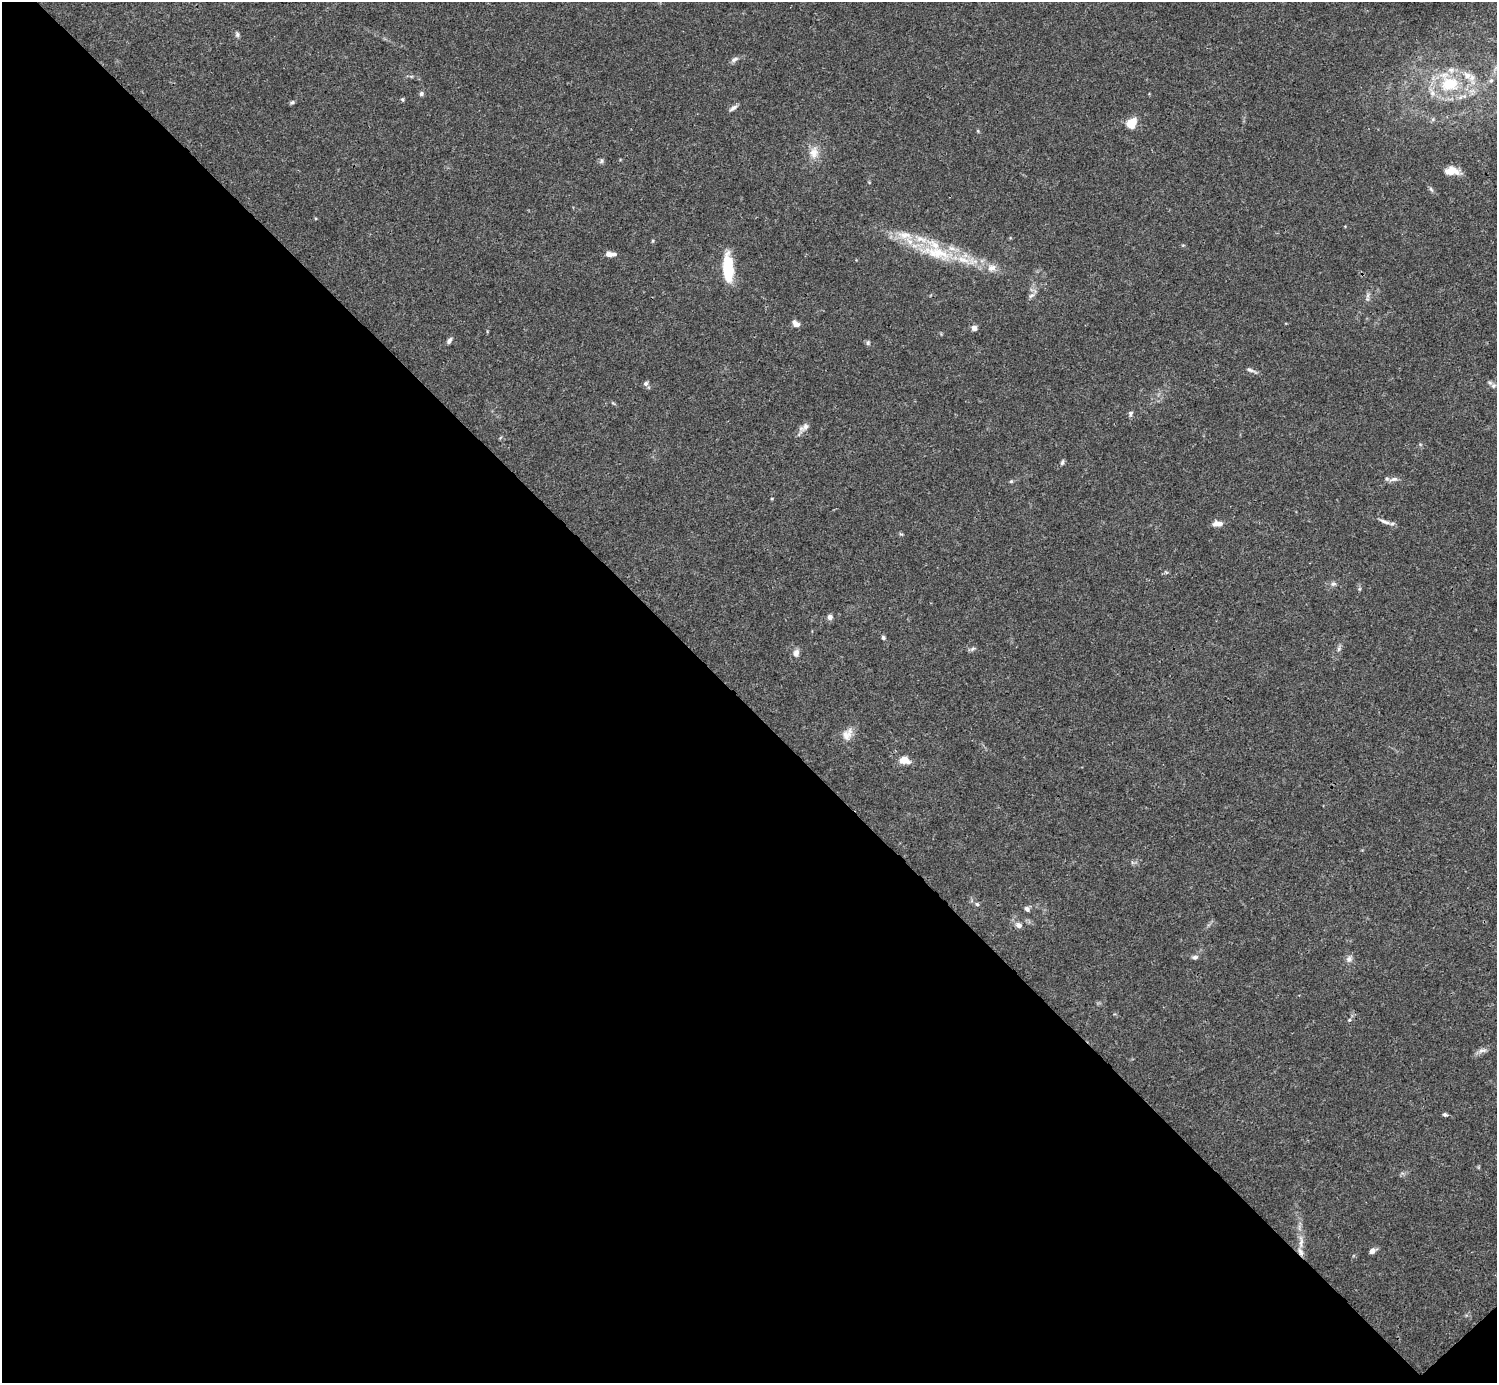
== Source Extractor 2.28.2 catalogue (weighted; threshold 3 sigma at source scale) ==
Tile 14 of 4 x 4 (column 2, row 4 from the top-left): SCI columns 1496-2990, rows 158-1538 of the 5982 x 5981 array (HDU 1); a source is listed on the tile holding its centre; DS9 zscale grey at full resolution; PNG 1499 x 1385 px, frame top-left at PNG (2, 2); no overlay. Shown black and unused: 49% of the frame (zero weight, under 3 of 4 exposures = <1% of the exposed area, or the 3 px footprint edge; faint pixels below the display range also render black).
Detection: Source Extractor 2.28.2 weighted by HDU 2 'WHT'; one run over the whole footprint, this tile lists its part. Background 0.0165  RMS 0.0022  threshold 0.00978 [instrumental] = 3 sigma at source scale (4.5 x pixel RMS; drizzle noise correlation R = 1.50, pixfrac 1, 0.05/0.05 arcsec/px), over >= 5 px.
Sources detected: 62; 9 inside a brighter listed object's ellipse — not listed separately; the other 53 listed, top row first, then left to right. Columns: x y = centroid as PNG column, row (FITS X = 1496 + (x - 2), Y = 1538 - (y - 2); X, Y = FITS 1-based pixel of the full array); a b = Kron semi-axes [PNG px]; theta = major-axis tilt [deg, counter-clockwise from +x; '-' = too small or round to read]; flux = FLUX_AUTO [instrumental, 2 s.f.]
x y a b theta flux
237 34 7 6 - 0.49
734 59 12 5 30 0.73
1491 80 8 6 56 0.67
1449 83 30 24 -38 13
421 93 6 5 - 0.54
402 99 6 4 -82 0.29
292 102 6 5 - 0.37
733 108 12 5 33 0.74
1132 123 13 10 58 3
978 131 5 3 - 0.22
814 153 17 13 83 2.5
601 161 8 6 55 0.46
1452 171 15 9 -3 3
1431 189 8 4 -53 0.42
653 241 5 3 - 0.23
937 253 56 17 -14 13
610 254 12 5 -2 1.4
992 268 13 9 16 1.7
728 269 29 10 -87 9
1031 295 10 5 34 0.67
1368 295 10 4 82 0.6
796 324 9 6 -40 1.1
974 328 7 6 - 0.95
449 340 8 5 56 0.63
868 343 7 5 -78 0.43
1250 370 13 5 -21 0.72
1490 382 7 7 - 0.63
646 383 7 6 - 0.61
1131 413 7 5 70 0.49
804 427 15 7 35 1.2
1062 463 7 5 73 0.41
1393 479 14 6 14 0.98
1011 481 5 5 - 0.27
1384 522 18 5 -19 1.1
1217 524 12 6 2 1.5
1333 584 7 6 - 0.56
830 617 7 6 - 0.8
883 637 6 4 -75 0.36
972 649 8 5 31 0.43
1339 649 7 4 88 0.44
796 653 10 8 83 1.1
847 734 17 12 56 2.1
904 760 10 7 -10 2.7
977 904 5 5 - 0.38
1027 909 7 6 - 0.61
1019 925 8 7 - 0.93
1195 957 8 6 8 0.55
1349 959 9 7 64 0.87
1349 1020 5 4 - 0.28
1482 1050 14 6 15 0.91
1445 1115 6 5 - 0.41
1301 1242 24 6 88 2.1
1372 1251 7 5 37 1.2